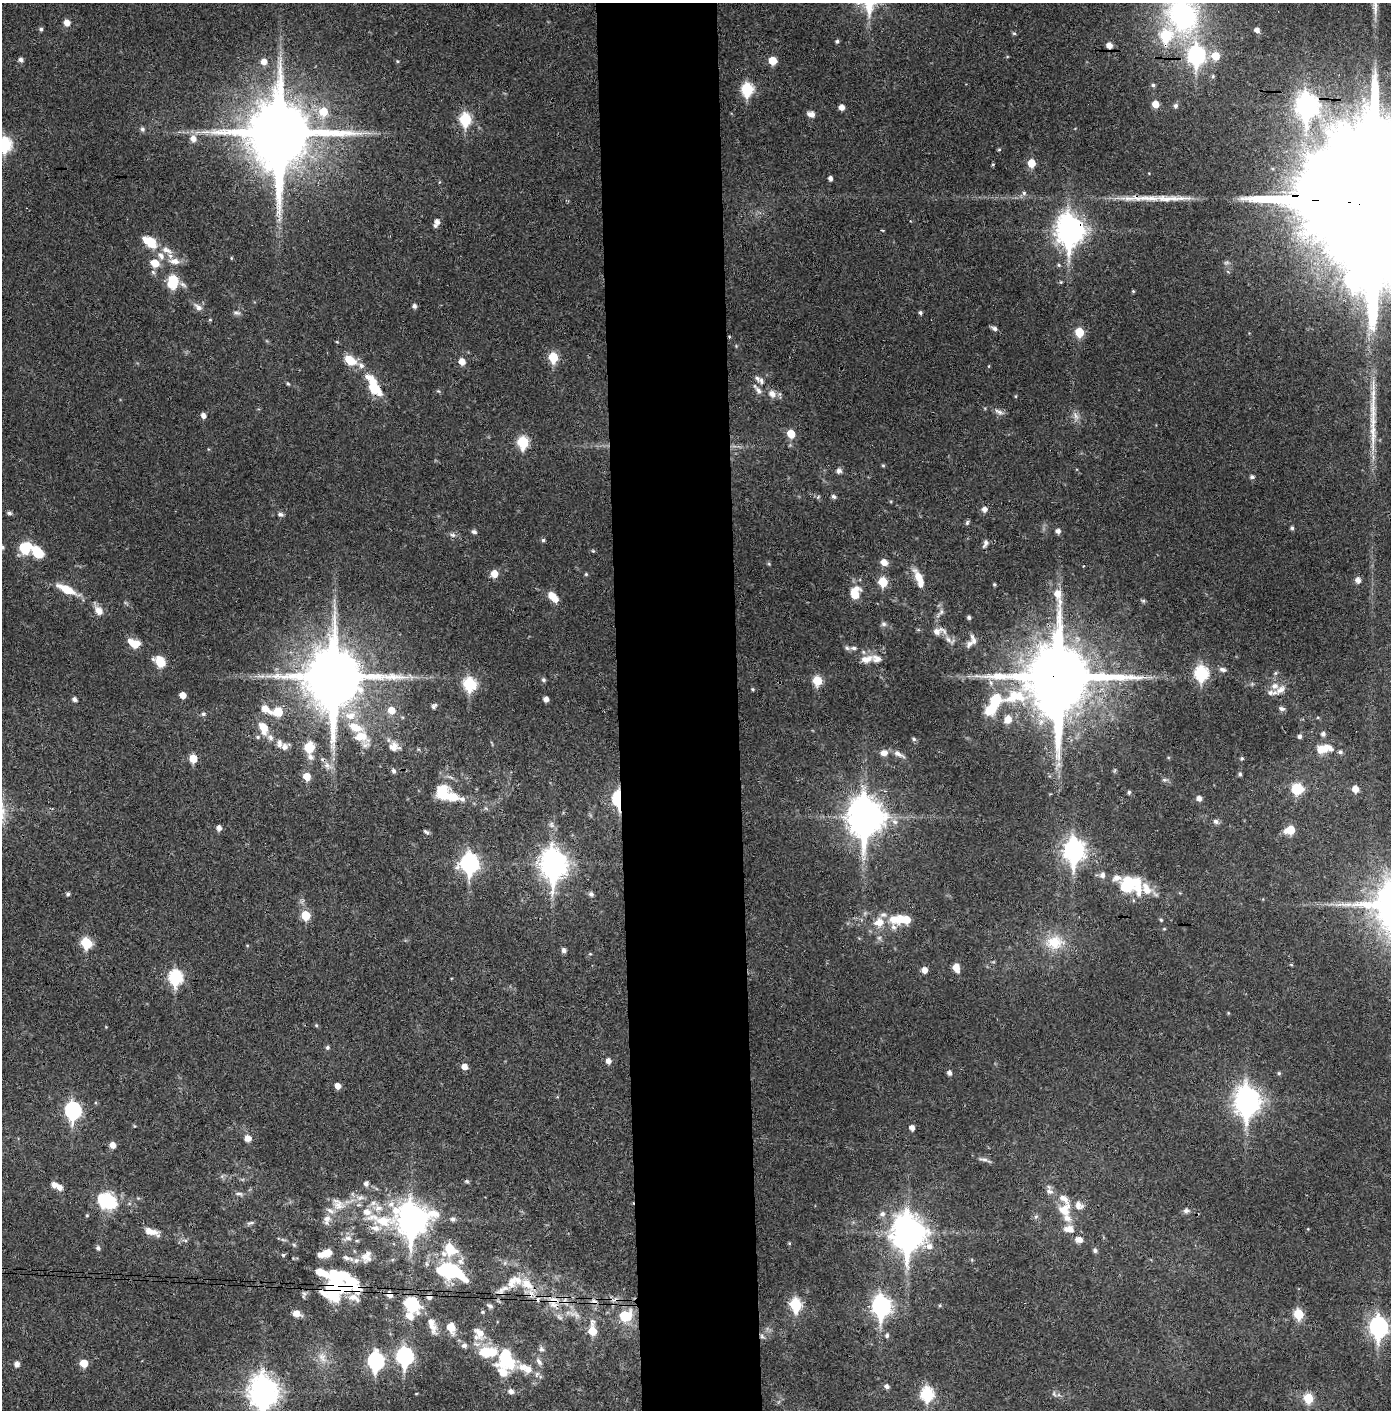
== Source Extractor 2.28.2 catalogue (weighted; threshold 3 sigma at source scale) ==
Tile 5 of 3 x 3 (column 2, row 2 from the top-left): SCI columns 1464-2852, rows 1413-2820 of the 4314 x 4236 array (HDU 1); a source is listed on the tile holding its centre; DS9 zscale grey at full resolution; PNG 1393 x 1412 px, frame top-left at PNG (2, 3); no overlay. Shown black and unused: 9% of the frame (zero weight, under 3 of 4 exposures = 6% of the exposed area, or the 3 px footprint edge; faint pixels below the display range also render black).
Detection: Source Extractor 2.28.2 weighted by HDU 2 'WHT'; one run over the whole footprint, this tile lists its part. Background 0.0383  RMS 0.0055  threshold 0.0249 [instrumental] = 3 sigma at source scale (4.5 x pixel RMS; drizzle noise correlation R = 1.50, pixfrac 1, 0.05/0.05 arcsec/px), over >= 5 px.
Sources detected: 341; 1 too faint to see at this stretch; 10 inside a brighter object's white glare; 2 cosmic-ray / hot-pixel residue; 2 long thin detections or spike segments (spike, bleed or trail) — not listed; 41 inside a brighter listed object's ellipse — not listed separately; the other 285 listed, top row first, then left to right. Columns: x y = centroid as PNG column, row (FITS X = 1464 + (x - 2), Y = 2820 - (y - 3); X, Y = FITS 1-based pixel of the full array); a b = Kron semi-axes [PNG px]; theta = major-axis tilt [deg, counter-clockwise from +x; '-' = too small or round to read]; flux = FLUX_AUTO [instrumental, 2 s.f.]
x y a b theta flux
1375 6 36 7 -88 8.7
1182 15 46 39 -75 110
67 23 6 6 - 4.1
41 29 5 5 - 1.2
1257 30 5 5 - 2.9
1014 33 5 4 - 0.81
837 41 4 4 - 1.1
1109 45 6 5 - 3.9
1196 55 10 8 -87 140
1215 56 7 7 - 10
1007 57 5 3 - 0.49
21 60 5 5 - 2.1
772 60 6 5 - 10
397 61 5 4 - 0.55
264 62 6 6 - 4.1
1213 76 5 4 - 0.86
1153 85 4 4 - 1
747 89 7 6 - 48
1155 104 5 5 - 7
1307 105 12 9 -88 320
1176 106 6 5 - 1.6
842 107 5 5 - 3.5
323 111 8 8 - 12
811 114 9 6 -16 3
465 119 7 6 - 46
142 129 6 5 - 1.5
279 133 21 19 -88 5800
193 138 8 7 - 4.1
5 144 8 7 - 62
999 149 5 3 - 0.59
1031 163 6 5 - 10
993 164 4 4 - 0.65
830 178 4 4 - 2.2
1024 193 6 5 - 1.4
1370 200 91 32 -3 91000
437 222 6 5 - 2.5
1070 230 12 9 -87 660
149 241 18 10 -36 13
167 250 19 8 -26 5.2
231 258 4 4 - 0.53
174 261 17 9 -4 5.5
155 263 9 7 -23 7.4
1059 265 5 5 - 0.81
153 272 7 5 -45 1.2
173 279 8 7 - 15
1061 282 5 4 - 0.64
183 284 11 5 -31 1.7
1133 291 4 4 - 0.62
414 306 5 4 - 1.8
198 307 14 7 -46 2.9
236 312 11 5 -5 1.6
920 312 5 4 - 1.1
210 320 4 4 - 0.62
995 328 7 5 -23 1.8
1079 332 6 6 - 16
729 336 5 3 - 0.49
337 342 5 3 - 0.49
553 357 6 5 - 23
350 360 13 8 -35 11
462 362 6 6 - 5.3
989 366 5 3 - 0.44
761 381 11 7 -61 2.4
288 383 5 4 - 0.79
374 387 21 11 -63 19
438 391 5 4 - 0.65
758 391 12 7 -57 2.7
772 394 9 7 -40 4.1
1016 396 5 3 - 0.49
999 412 14 7 -25 2.4
203 416 6 5 - 2.6
1076 416 13 6 -60 2.7
791 434 6 5 - 11
523 442 7 6 - 36
883 465 5 4 - 0.67
839 471 7 7 - 1.8
1252 477 5 4 - 1.4
833 496 6 5 - 1.3
984 509 6 6 - 2.5
9 513 6 5 - 1.3
280 514 8 5 -16 1.5
967 523 6 5 - 1
1292 528 5 4 - 1.1
1058 531 5 5 - 2.4
474 532 6 5 - 1.4
452 535 8 5 -25 1.6
543 540 5 4 - 1
985 543 10 5 69 2
2 547 7 5 -45 1.4
25 548 11 10 - 19
593 551 5 4 - 0.7
37 552 14 9 -47 15
884 562 8 6 -35 4.6
769 564 5 4 - 0.66
494 574 6 6 - 6.6
586 574 5 4 - 0.67
919 579 22 7 -68 10
1358 580 6 6 - 3
883 582 6 6 - 18
994 584 3 3 - 0.74
66 589 23 8 -25 11
855 593 15 10 76 9.6
553 597 14 7 -45 8.1
1143 601 6 5 - 0.86
98 611 10 8 -45 5
941 612 11 5 37 1.8
969 617 4 4 - 1.3
884 624 7 6 - 1.4
939 631 20 9 6 4.7
949 640 18 7 -33 3.5
134 643 15 8 -22 7.9
970 644 13 7 44 3.5
854 648 8 5 -1 1.5
866 659 17 9 13 5.9
160 662 10 7 -42 13
1223 669 9 6 -16 1.7
1201 673 8 7 - 66
1275 673 6 5 - 0.89
411 676 9 4 -58 1.2
334 677 19 16 -89 4700
1059 677 23 19 89 6500
544 680 6 5 - 1.3
817 681 6 6 - 18
470 684 7 7 - 51
753 689 4 4 - 0.75
1280 690 15 8 28 4.5
183 695 5 5 - 5.5
1015 696 42 17 10 23
74 699 5 4 - 2
546 699 5 4 - 2.9
995 700 9 7 62 24
434 706 8 5 42 1.4
265 709 10 7 -35 5.5
1282 709 7 5 -12 1.6
391 710 8 7 - 6.4
278 711 12 9 13 10
203 714 5 5 - 1.3
1008 719 10 9 - 5.2
355 727 21 10 -23 12
263 728 18 11 -68 9
1323 734 6 6 - 1.6
1300 736 6 5 - 1.3
914 739 7 5 -18 1
365 745 13 9 24 3.2
284 747 12 8 29 3.3
309 747 8 8 - 15
393 747 14 13 - 5.3
1323 749 19 9 11 11
1340 752 6 5 - 1.3
884 753 10 8 7 3.5
898 754 17 6 -31 3.3
310 757 9 7 -38 2.9
193 758 6 6 - 9.7
1242 758 5 5 - 0.8
1058 764 9 4 53 1.9
327 766 14 9 -27 4.3
1115 770 6 4 71 0.74
393 771 6 5 - 1.5
1240 774 5 4 - 1.1
307 777 6 6 - 7.9
1164 780 7 5 -6 1.2
1297 789 10 9 - 17
1355 789 6 5 - 5.4
1129 792 5 4 - 0.99
448 796 38 10 -7 15
1199 798 5 5 - 2.9
618 799 9 5 -88 68
865 817 14 11 -89 1200
1216 821 8 6 -34 1.7
219 828 5 5 - 2.6
1290 830 7 6 - 13
426 832 8 4 -39 1.2
1074 850 11 8 -89 310
469 863 9 8 - 170
553 864 12 9 -85 550
1102 875 9 7 81 2.5
1127 885 19 16 84 21
1146 888 20 12 -51 9.6
68 894 5 4 - 1.2
591 894 5 5 - 2
306 915 6 6 - 15
894 919 17 13 4 8.8
906 919 10 7 -5 12
1161 920 5 4 - 0.68
879 938 7 6 - 1.4
1054 942 26 19 6 17
86 943 7 6 - 28
564 950 6 5 - 1.8
1291 965 5 4 - 0.57
956 968 7 6 - 6.4
924 970 6 5 - 3.9
175 977 8 7 - 65
1228 1013 4 3 - 0.49
316 1025 5 4 - 0.68
327 1047 5 5 - 1.2
608 1061 6 5 - 2.9
464 1067 6 5 - 4
949 1073 5 4 - 2.2
1279 1073 5 4 - 0.83
338 1086 6 5 - 3.8
1247 1101 12 9 -89 500
73 1110 9 7 -86 110
134 1126 5 3 - 0.49
912 1128 5 5 - 3.1
248 1138 6 6 - 4.8
112 1145 6 5 - 4.1
984 1160 17 4 -13 1.8
467 1181 6 4 -21 0.82
366 1184 6 5 - 1.9
59 1187 10 7 -41 3.4
1049 1190 14 9 -79 3.2
239 1194 12 5 -6 1.6
359 1198 11 7 6 3.3
110 1202 16 10 -64 28
338 1204 21 14 -41 8.1
378 1208 13 10 -3 5.7
1064 1210 18 18 - 11
1186 1210 8 7 - 1.7
882 1214 8 7 - 2.3
87 1215 4 4 - 0.56
1036 1217 7 5 44 1.2
327 1218 9 9 - 3.7
453 1219 6 6 - 1.5
411 1220 15 13 1 730
251 1223 12 4 14 1.3
376 1228 16 9 -7 5
1069 1229 16 10 -5 5.6
151 1232 19 7 -17 6.3
908 1233 14 11 -83 970
347 1238 13 7 10 3
1079 1239 10 8 -5 3.5
185 1240 6 4 -19 0.95
789 1243 4 4 - 0.58
98 1248 6 5 - 1.5
450 1249 11 10 - 18
1095 1250 6 5 - 1.5
327 1252 11 8 16 6.2
283 1255 5 5 - 0.68
365 1257 18 12 -40 6.1
346 1258 13 6 -18 2.5
972 1260 5 3 - 0.6
461 1261 11 8 74 3.3
450 1271 23 11 -20 66
527 1284 23 17 -58 14
333 1286 26 25 - 54
502 1290 22 7 30 4.3
304 1294 9 5 84 1.2
390 1294 8 6 -54 2.9
594 1301 9 5 -4 2.2
553 1302 20 17 -71 12
411 1304 12 8 -37 39
796 1304 7 6 - 41
490 1306 8 5 -29 1.3
881 1306 10 8 -86 210
940 1306 5 4 - 0.68
483 1312 5 4 - 0.67
296 1313 10 7 -16 3.9
1298 1314 6 6 - 22
576 1315 15 9 -35 4.4
409 1316 13 10 -40 4.9
625 1316 12 10 19 20
432 1325 25 9 -73 6.3
451 1327 11 8 -68 7.9
1378 1327 10 8 -85 200
592 1330 10 6 -88 13
480 1333 20 12 -53 7.5
762 1336 8 5 -31 1.4
887 1336 5 5 - 1.2
464 1345 8 6 14 1.7
541 1349 8 6 -34 1.5
485 1352 22 16 0 15
405 1356 9 7 -81 130
322 1357 16 9 -69 5.1
376 1361 9 7 -86 120
539 1362 12 6 -54 2.3
84 1363 6 6 - 8.5
17 1364 5 5 - 2.9
523 1367 16 11 1 6.6
503 1372 33 17 -69 15
537 1374 8 5 60 1.6
887 1386 6 5 - 1.8
263 1392 12 10 -86 720
416 1394 4 3 - 0.38
927 1394 7 7 - 56
1054 1394 8 4 -71 1
1308 1398 6 6 - 19
Overlapping masked pixels (flux is a lower limit): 16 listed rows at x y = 1307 105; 279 133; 1370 200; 1070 230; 729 336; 374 387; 334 677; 1059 677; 327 766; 618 799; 411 1220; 527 1284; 333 1286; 390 1294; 553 1302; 762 1336
Isophote crosses this tile's border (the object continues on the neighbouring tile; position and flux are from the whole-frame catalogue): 6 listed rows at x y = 1375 6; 1182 15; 5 144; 1370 200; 2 547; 263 1392